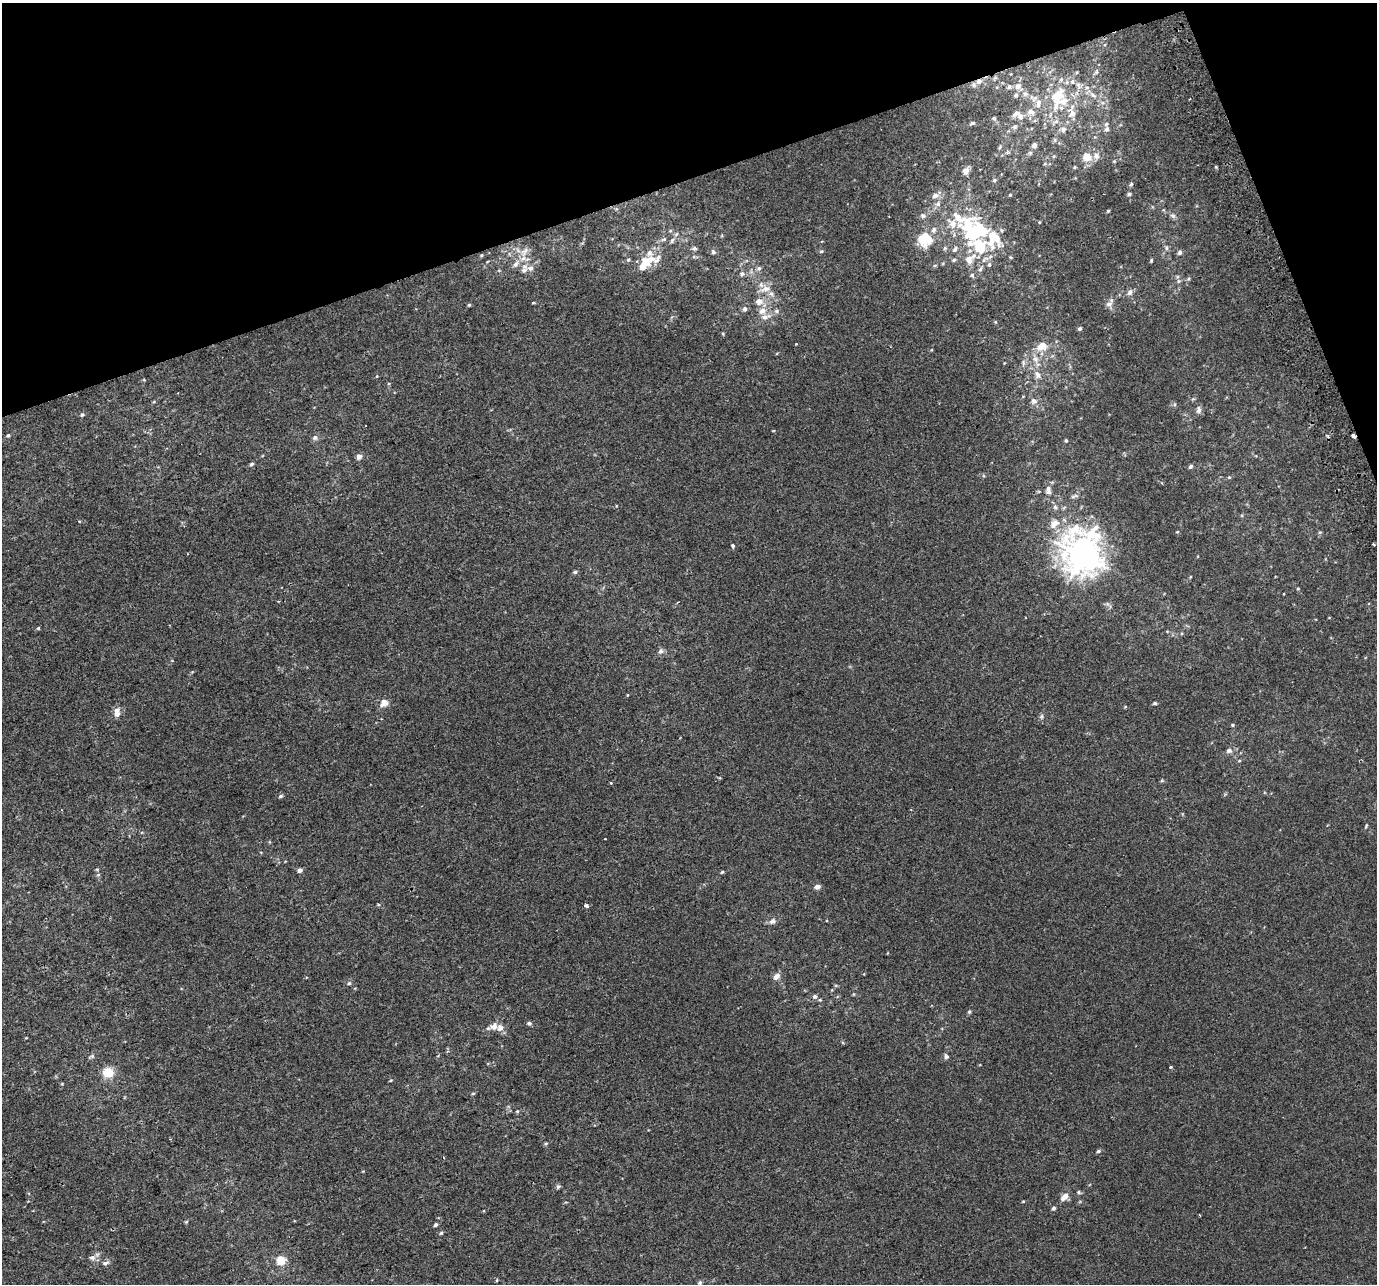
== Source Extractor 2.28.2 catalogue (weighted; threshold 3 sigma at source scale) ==
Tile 3 of 4 x 4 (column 3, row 1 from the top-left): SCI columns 2791-4165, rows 3993-5274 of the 5579 x 5364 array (HDU 1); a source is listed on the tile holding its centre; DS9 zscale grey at full resolution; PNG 1379 x 1286 px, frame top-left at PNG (2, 3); no overlay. Shown black and unused: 17% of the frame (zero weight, under 2 of 3 exposures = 2% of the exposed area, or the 3 px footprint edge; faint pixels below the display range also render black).
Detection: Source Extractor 2.28.2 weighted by HDU 2 'WHT'; one run over the whole footprint, this tile lists its part. Background 0.0011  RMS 0.0028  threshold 0.0127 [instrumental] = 3 sigma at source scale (4.5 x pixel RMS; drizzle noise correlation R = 1.50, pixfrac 1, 0.0396/0.0396 arcsec/px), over >= 5 px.
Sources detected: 163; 2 inside a brighter object's white glare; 1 cosmic-ray / hot-pixel residue — not listed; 28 inside a brighter listed object's ellipse — not listed separately; the other 132 listed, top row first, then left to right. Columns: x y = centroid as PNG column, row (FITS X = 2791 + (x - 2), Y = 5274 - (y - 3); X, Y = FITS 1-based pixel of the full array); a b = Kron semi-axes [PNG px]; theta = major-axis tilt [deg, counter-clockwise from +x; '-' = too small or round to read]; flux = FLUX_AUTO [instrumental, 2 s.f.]
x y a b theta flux
979 81 7 7 - 1.2
1017 86 8 8 - 1.3
1025 93 7 5 -7 0.75
1059 94 24 12 68 5.7
1016 95 5 5 - 0.48
1093 95 7 5 -45 0.77
1038 103 13 7 79 1.7
1031 112 11 7 -25 1.4
1016 114 12 6 28 1.3
1072 114 11 8 47 1.8
994 118 6 5 - 0.49
973 123 4 3 - 0.78
1015 127 6 5 - 0.57
1063 129 7 6 - 0.99
1107 129 8 7 - 0.94
1034 145 6 5 - 0.89
1000 147 6 3 71 0.34
1087 157 10 9 - 3.1
1075 167 5 3 - 0.27
966 171 9 7 75 1.5
994 180 6 4 23 0.41
1131 184 5 4 - 0.46
1129 194 5 4 - 0.47
1010 195 4 3 - 0.29
935 196 7 6 - 1.1
938 204 7 7 - 0.87
1108 211 4 3 - 0.3
923 216 8 5 -62 0.58
1173 216 6 6 - 0.59
1001 230 5 3 - 0.32
664 239 6 3 18 0.39
925 239 17 16 - 6.8
672 241 8 5 64 0.64
980 246 54 23 -48 19
694 248 6 5 - 0.58
524 251 13 8 48 1.8
821 251 5 3 - 0.31
713 252 6 5 - 0.58
1180 252 5 5 - 0.66
650 253 9 7 -88 1.3
628 260 5 5 - 0.4
656 260 17 8 55 1.9
954 260 5 5 - 0.46
1151 260 4 3 - 0.35
646 261 11 9 -37 3.3
516 264 9 6 57 1.1
530 268 8 7 - 1.2
759 268 6 6 - 0.59
742 274 7 6 - 0.65
972 275 5 5 - 0.5
1178 281 6 4 89 0.51
766 289 14 8 12 2.4
1130 292 8 6 65 1
759 302 12 10 1 2.2
1109 304 10 6 16 1
469 305 4 4 - 0.33
745 309 6 5 - 0.74
776 311 6 5 - 0.58
765 317 11 7 10 1.5
1080 329 5 5 - 0.51
723 334 5 3 - 0.26
1042 346 16 12 30 3.4
1023 363 8 4 -82 0.58
1037 374 11 7 -61 1.5
1034 401 7 7 - 1.1
1199 410 8 6 -90 1.1
82 415 5 4 - 0.41
8 435 5 4 - 0.4
1353 436 4 3 - 1.4
315 437 7 6 - 0.82
1066 440 4 3 - 0.35
359 457 8 7 - 0.89
251 464 5 4 - 0.49
1190 466 6 5 - 0.49
1229 477 5 3 - 0.24
1048 488 7 6 - 0.87
1074 496 11 4 20 0.61
1055 507 6 6 - 0.58
79 521 4 3 - 0.23
1054 523 15 10 49 2.6
733 545 4 3 - 1.2
1081 554 14 13 - 350
575 572 5 5 - 0.44
1298 589 5 3 - 0.23
38 628 3 3 - 0.8
661 651 8 6 77 0.84
384 703 9 7 41 2
1155 703 5 4 - 0.41
117 713 12 6 89 1.8
1042 716 6 4 71 0.44
1232 725 5 3 - 0.27
1229 751 8 6 15 0.91
1239 761 5 3 - 0.28
1162 780 5 4 - 0.34
281 796 5 4 - 0.46
1366 826 7 3 59 0.3
300 870 5 4 - 1.1
722 872 4 4 - 0.35
98 875 5 4 - 0.36
817 887 7 6 - 0.87
378 904 4 3 - 0.23
586 906 4 4 - 1
772 921 9 7 39 0.97
776 976 10 7 48 1.3
349 983 5 5 - 0.42
815 996 6 6 - 0.59
820 1000 6 3 -17 0.3
969 1012 5 4 - 0.41
529 1023 5 4 - 0.65
494 1027 8 7 - 1.9
946 1057 6 5 - 0.69
1170 1067 3 3 - 0.59
108 1072 9 8 - 5.6
391 1080 4 3 - 0.25
473 1094 5 3 - 0.3
517 1111 4 4 - 0.28
170 1139 3 2 - 0.22
546 1143 5 3 - 0.31
1098 1151 5 4 - 0.48
558 1186 7 5 47 0.48
1079 1192 5 4 - 0.38
1065 1197 10 5 43 2.2
1023 1201 5 3 - 0.24
1054 1208 4 4 - 0.62
186 1222 5 4 - 0.3
436 1225 5 4 - 0.57
441 1233 5 4 - 0.37
92 1257 7 6 - 0.97
281 1260 8 8 - 4.2
105 1263 7 5 19 0.79
497 1280 5 3 - 0.27
700 1283 6 5 - 0.54
Overlapping masked pixels (flux is a lower limit): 2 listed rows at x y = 979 81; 1353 436
Unlisted compact peaks at least as high as the median listed source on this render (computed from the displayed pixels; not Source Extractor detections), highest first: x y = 1216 167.